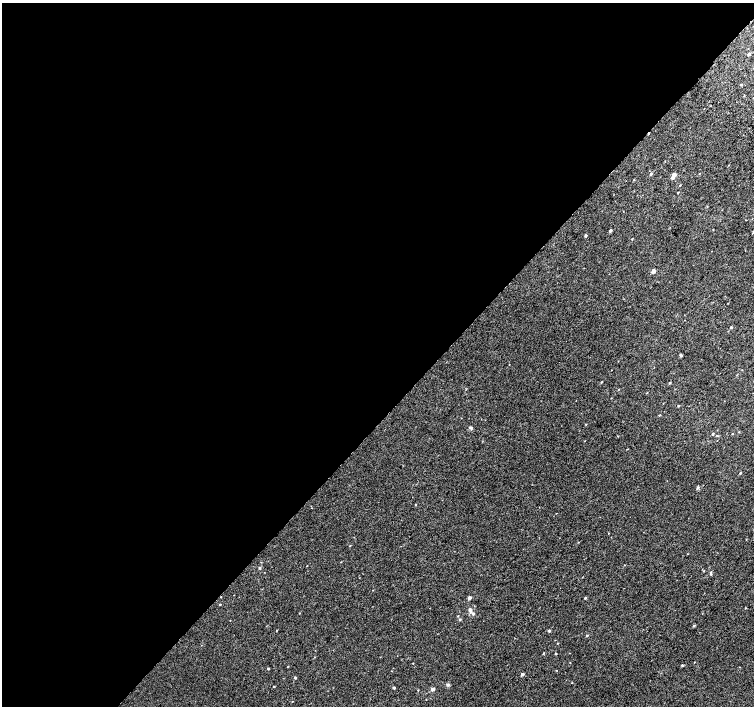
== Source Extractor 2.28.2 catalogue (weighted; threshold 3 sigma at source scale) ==
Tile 5 of 4 x 4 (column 1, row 2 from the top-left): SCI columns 34-1536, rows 3080-4486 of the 6074 x 6091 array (HDU 1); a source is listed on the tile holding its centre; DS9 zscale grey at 2 x 2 block average (1 PNG px = mean of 2 x 2 image px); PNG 756 x 708 px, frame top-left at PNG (2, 3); no overlay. Shown black and unused: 59% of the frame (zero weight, under 2 of 3 exposures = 2% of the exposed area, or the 3 px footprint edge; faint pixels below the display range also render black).
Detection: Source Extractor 2.28.2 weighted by HDU 2 'WHT'; one run over the whole footprint, this tile lists its part. Background 0.0071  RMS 0.0071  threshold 0.032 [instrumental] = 3 sigma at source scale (4.5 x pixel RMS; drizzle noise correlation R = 1.50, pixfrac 1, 0.0396/0.0396 arcsec/px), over >= 5 px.
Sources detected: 57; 3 cosmic-ray / hot-pixel residue — not listed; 1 inside a brighter listed object's ellipse — not listed separately; the other 53 listed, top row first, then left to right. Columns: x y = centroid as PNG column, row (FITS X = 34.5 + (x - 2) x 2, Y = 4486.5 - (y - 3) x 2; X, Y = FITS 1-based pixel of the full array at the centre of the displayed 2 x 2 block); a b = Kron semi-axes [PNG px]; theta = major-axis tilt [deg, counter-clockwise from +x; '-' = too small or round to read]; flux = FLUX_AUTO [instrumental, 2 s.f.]
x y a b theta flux
748 54 3 2 - 2.5
741 84 3 2 - 1.1
651 174 3 3 - 1.7
674 174 3 2 - 10
673 178 3 2 - 4.3
680 185 3 2 - 0.76
678 193 2 2 - 0.96
610 231 3 2 - 2.8
586 236 3 2 - 2.2
653 271 2 2 - 14
731 327 3 2 - 1.7
681 356 3 3 - 1.9
601 382 3 2 - 1.2
670 383 3 2 - 1.3
678 406 3 2 - 0.96
659 415 3 2 - 1
586 424 2 2 - 0.86
470 428 4 3 - 2.7
739 432 3 2 - 0.75
713 434 2 2 - 2
733 434 2 2 - 0.85
627 449 2 2 - 0.6
740 473 3 2 - 1.4
698 488 3 3 - 2.2
415 505 3 2 - 0.76
608 533 2 2 - 0.58
688 554 3 2 - 0.57
260 568 3 3 - 1.8
711 574 4 2 - 1.5
469 598 3 3 - 5.1
585 598 3 2 - 1.5
220 604 3 2 - 1.1
470 610 3 3 - 5.2
473 614 3 3 - 3.2
458 616 3 2 - 0.8
460 620 3 3 - 1.5
694 626 3 2 - 1.7
277 630 2 2 - 0.79
549 631 3 3 - 2.5
587 635 3 2 - 1.4
558 643 2 2 - 0.56
543 653 3 2 - 1.1
556 654 2 2 - 1.2
682 665 2 2 - 2.4
268 669 3 2 - 1.2
522 674 3 2 - 3.8
295 677 2 2 - 2.4
572 683 2 2 - 0.57
448 685 4 3 - 3.1
274 686 2 2 - 0.97
394 688 2 2 - 2.7
433 689 3 3 - 5.2
418 690 2 2 - 0.69
Diffuse or blended objects may show on this block-average render without a row.